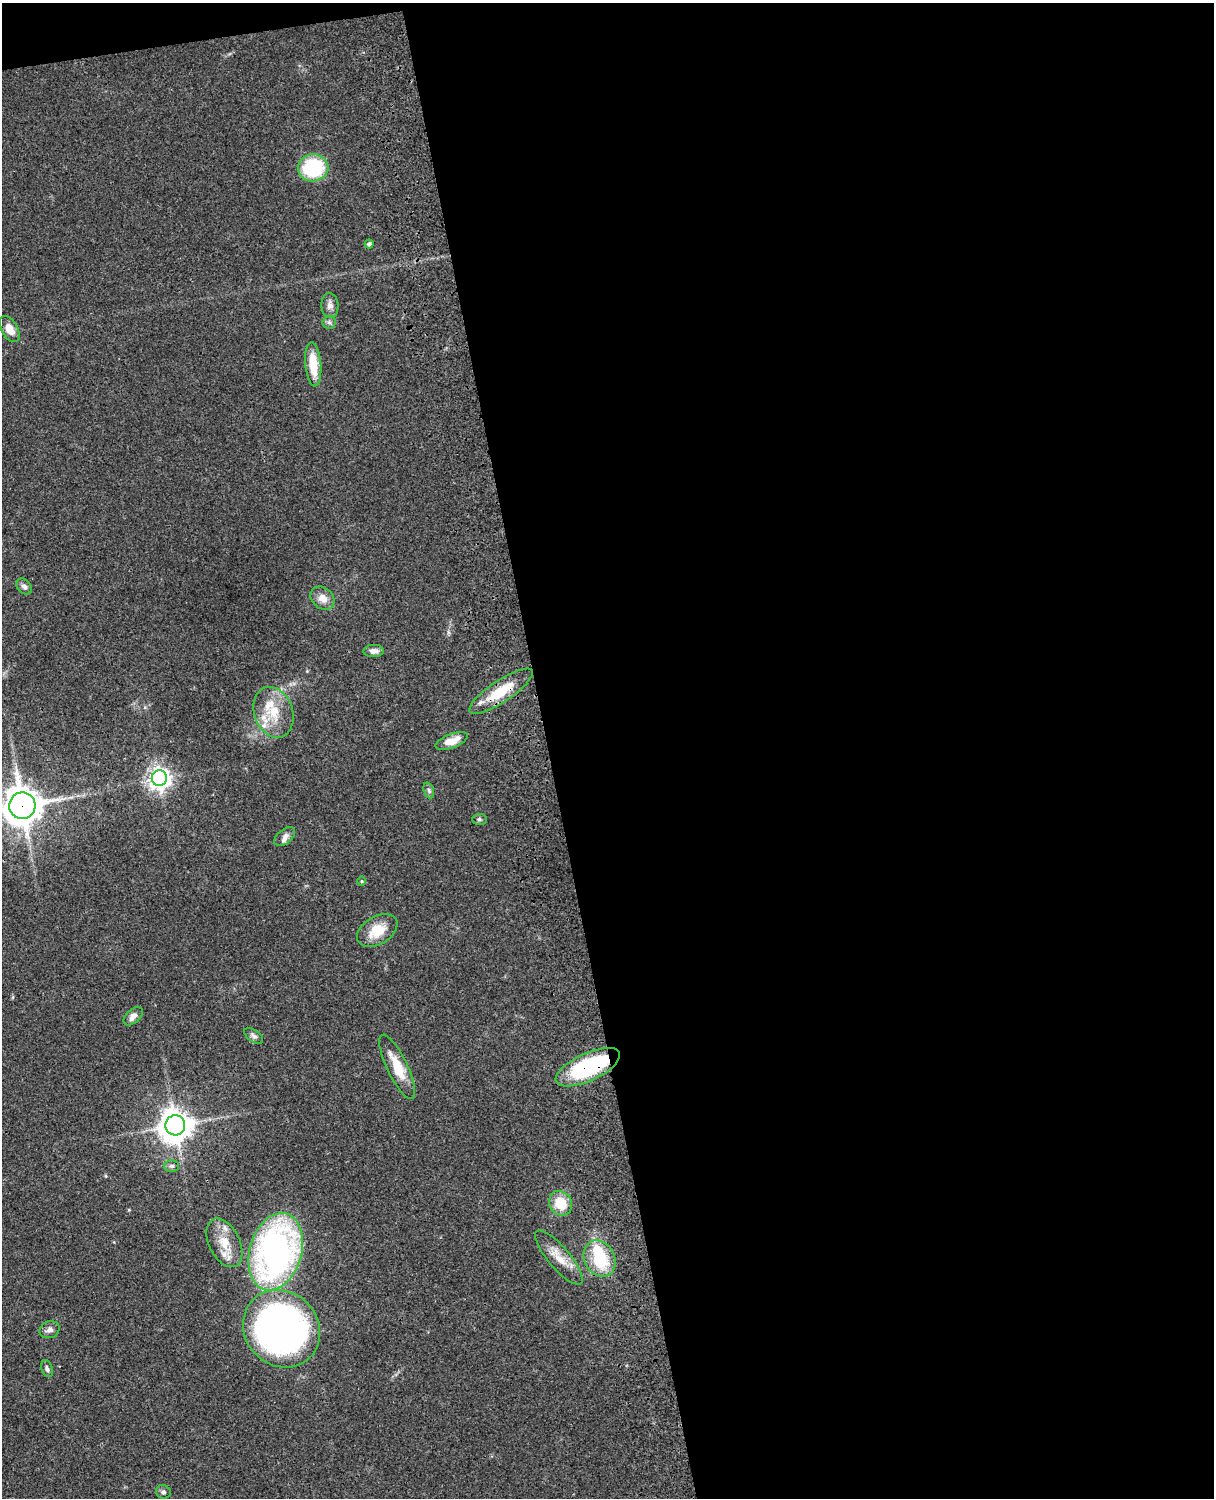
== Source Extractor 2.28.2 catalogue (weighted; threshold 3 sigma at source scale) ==
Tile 4 of 4 x 3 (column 4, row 1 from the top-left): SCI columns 3758-4969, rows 3268-4763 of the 5087 x 4926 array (HDU 1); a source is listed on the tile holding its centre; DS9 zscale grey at full resolution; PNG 1216 x 1500 px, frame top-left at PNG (2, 3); each listed source drawn as its Kron ellipse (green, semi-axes under 4 px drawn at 4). Shown black and unused: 56% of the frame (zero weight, under 3 of 4 exposures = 6% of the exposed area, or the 3 px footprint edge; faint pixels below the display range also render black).
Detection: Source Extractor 2.28.2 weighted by HDU 2 'WHT'; one run over the whole footprint, this tile lists its part. Background 0.0773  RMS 0.0058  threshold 0.0261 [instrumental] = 3 sigma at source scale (4.5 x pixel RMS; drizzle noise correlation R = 1.50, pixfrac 1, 0.05/0.05 arcsec/px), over >= 5 px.
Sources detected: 39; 1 inside a brighter object's white glare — neither listed nor drawn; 4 inside a brighter listed object's ellipse — not listed separately; the other 34 listed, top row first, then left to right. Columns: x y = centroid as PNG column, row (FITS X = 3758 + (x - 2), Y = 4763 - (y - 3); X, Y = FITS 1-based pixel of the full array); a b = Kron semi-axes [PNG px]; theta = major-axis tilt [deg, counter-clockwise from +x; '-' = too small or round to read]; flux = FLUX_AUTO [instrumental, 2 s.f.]
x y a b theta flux
313 168 15 13 5 41
369 244 4 4 - 1.6
330 305 12 8 -86 3.2
329 322 6 6 - 1.4
10 329 14 8 -60 7.3
313 364 22 8 -85 15
24 586 9 6 -48 1.9
322 598 13 10 -39 5.8
374 651 10 6 2 3.4
501 691 37 11 34 20
274 712 26 19 -70 17
451 741 17 7 21 7.5
159 778 8 7 - 410
429 790 8 5 -71 1.3
22 806 13 13 - 1300
479 819 7 5 1 1.1
285 837 12 7 38 2.7
361 881 5 3 - 0.56
377 931 22 14 30 14
133 1016 11 6 41 3.4
254 1036 11 6 -35 1.9
397 1067 35 10 -64 15
588 1067 35 13 25 66
175 1125 10 10 - 950
172 1166 7 5 0 1.4
561 1203 13 11 -56 15
224 1243 26 15 -64 12
276 1252 39 26 74 210
559 1258 34 11 -50 11
600 1259 19 15 -62 26
281 1329 41 36 -46 300
49 1330 10 8 23 2.7
47 1369 9 5 -69 1.7
163 1492 7 7 - 1.7
Overlapping masked pixels (flux is a lower limit): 3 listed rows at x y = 501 691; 22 806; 588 1067
Isophote crosses this tile's border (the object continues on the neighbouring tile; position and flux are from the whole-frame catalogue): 1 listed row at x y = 22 806